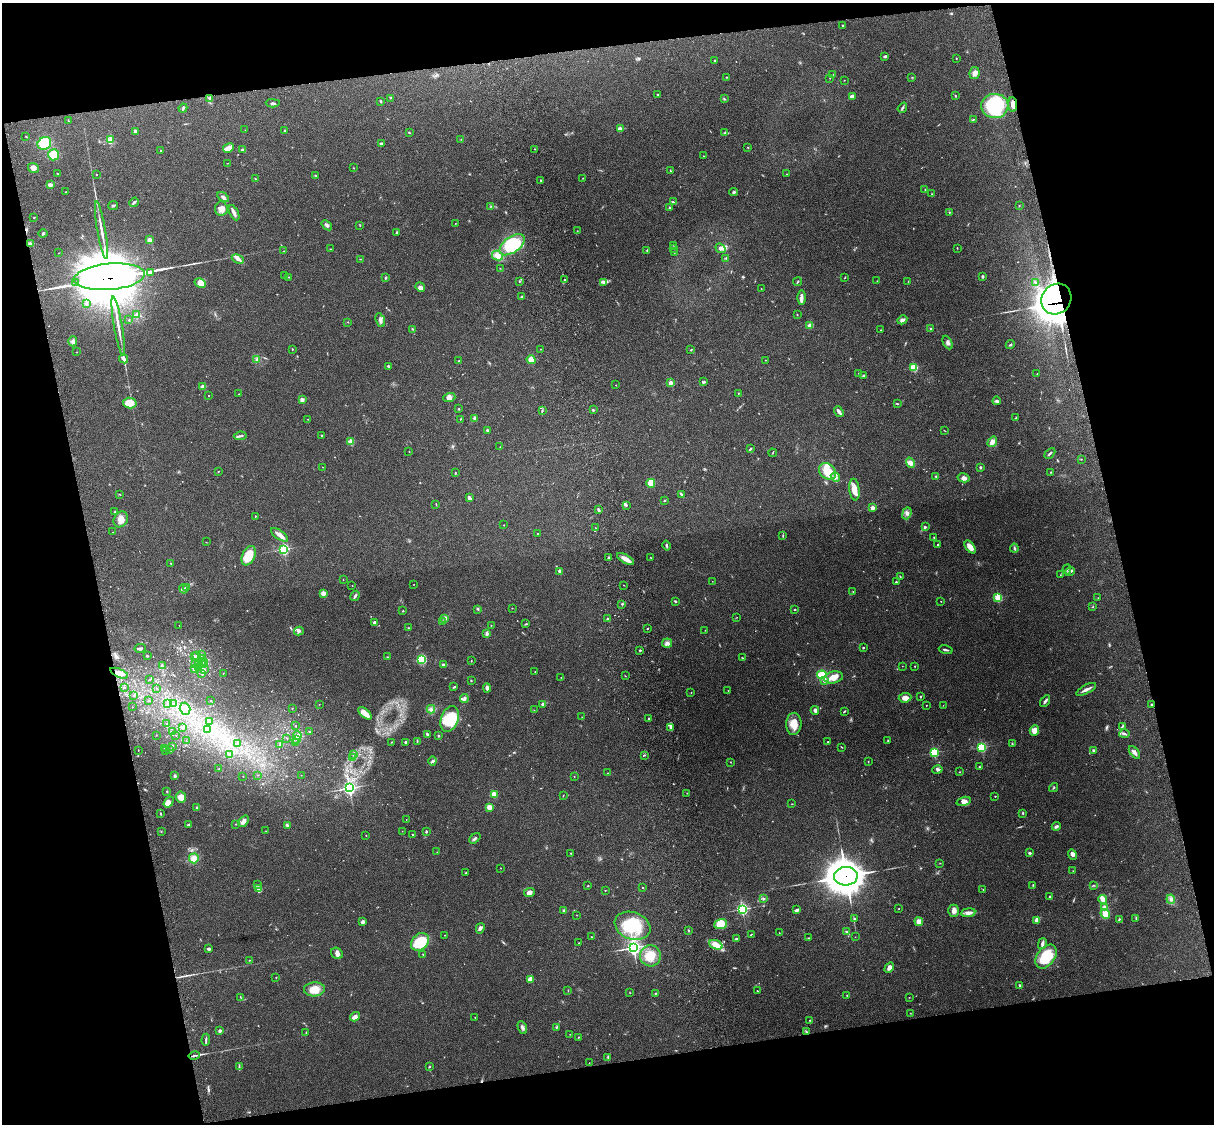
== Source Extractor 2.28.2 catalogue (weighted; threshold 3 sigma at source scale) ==
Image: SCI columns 120-4967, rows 165-4651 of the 5088 x 4928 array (HDU 1 of 3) = the unmasked area's bounding box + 8 px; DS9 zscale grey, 4 x 4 block average (1 PNG px = mean of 4 x 4 image px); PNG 1216 x 1126 px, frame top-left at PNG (2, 3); each listed source drawn as its Kron ellipse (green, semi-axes under 4 px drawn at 4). Shown black and unused: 25% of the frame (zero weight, under 3 of 4 exposures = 6% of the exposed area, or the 3 px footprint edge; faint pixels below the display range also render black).
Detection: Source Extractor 2.28.2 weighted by HDU 2 'WHT'. Background 0.216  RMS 0.0084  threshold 0.0376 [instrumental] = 3 sigma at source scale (4.5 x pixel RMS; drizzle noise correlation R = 1.50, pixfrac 1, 0.05/0.05 arcsec/px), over >= 5 px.
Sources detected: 650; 12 too faint to see at this stretch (4 x 4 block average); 11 inside a brighter object's white glare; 3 cosmic-ray / hot-pixel residue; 1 long thin detection or spike segment (spike, bleed or trail) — neither listed nor drawn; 21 coinciding with a brighter row at this scale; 21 inside a brighter listed object's ellipse — not listed separately; of the other 581, all 500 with FLUX_AUTO >= 1.34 (the completeness limit of this list) listed and drawn (81 fainter detections not listed), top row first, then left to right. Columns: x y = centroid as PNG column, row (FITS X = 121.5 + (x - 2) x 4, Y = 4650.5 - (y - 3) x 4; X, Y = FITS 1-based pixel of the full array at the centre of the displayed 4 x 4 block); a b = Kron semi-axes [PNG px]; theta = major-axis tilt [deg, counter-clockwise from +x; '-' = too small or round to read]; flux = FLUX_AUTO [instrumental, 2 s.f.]
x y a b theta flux
843 25 2 2 - 4.2
885 56 4 2 - 7.5
956 58 2 2 - 2.7
714 61 2 2 - 3.8
975 73 6 5 - 19
833 74 2 2 - 1.4
726 77 2 2 - 1.9
912 77 2 2 - 2.3
830 78 2 2 - 1.4
844 80 2 2 - 1.9
657 95 2 2 - 2.5
852 96 4 2 - 22
955 96 2 2 - 3.8
209 98 2 2 - 3.9
391 98 2 2 - 2.4
724 99 3 2 - 4.2
381 101 3 2 - 7.4
273 103 7 2 -3 8.3
1013 104 7 3 -85 24
995 106 13 12 - 320
183 108 4 2 - 8
902 108 5 2 - 8.1
973 119 3 2 - 4
68 120 2 2 - 2.6
620 129 2 2 - 94
245 130 2 2 - 2
135 131 2 2 - 27
285 131 3 2 - 5.2
409 133 3 2 - 3.2
724 133 4 2 - 5.3
26 136 2 2 - 2.1
461 139 2 2 - 2
110 140 3 3 - 9.8
44 143 7 6 - 110
381 143 4 2 - 5.6
748 147 2 2 - 2.6
228 148 6 4 29 30
535 149 2 2 - 2
161 150 2 2 - 3.7
243 150 3 2 - 14
54 155 6 5 - 80
703 156 2 2 - 1.6
227 163 2 2 - 1.6
33 168 5 5 - 20
353 168 2 2 - 2.7
670 171 3 2 - 3.2
57 174 4 2 - 3.1
96 174 2 2 - 3.5
787 174 2 2 - 2
315 175 3 2 - 2.8
582 178 2 2 - 1.6
255 179 3 2 - 2.4
541 181 3 2 - 4.1
50 185 4 3 - 20
925 189 2 2 - 1.7
65 192 2 2 - 2.7
734 192 4 3 - 6.9
931 194 2 2 - 1.7
223 197 6 3 -34 13
134 202 5 2 - 7.2
673 202 4 2 - 6.2
113 205 5 2 - 7.4
490 206 2 2 - 2
1019 206 2 2 - 2.6
669 208 2 2 - 3.5
221 209 7 6 - 30
949 212 2 2 - 2.6
234 213 8 3 -63 19
34 217 2 2 - 6.5
455 223 2 2 - 1.5
327 225 6 3 -39 10
360 226 2 2 - 1.6
101 230 29 2 -80 48
577 231 2 2 - 1.6
396 232 3 2 - 4
43 233 4 2 - 7.1
150 240 3 3 - 22
30 243 3 2 - 5.3
512 245 15 8 36 140
674 245 2 2 - 1.8
674 248 2 2 - 2.5
720 248 5 4 - 15
957 248 2 2 - 3.2
331 249 2 2 - 1.5
284 251 2 2 - 1.5
647 251 3 2 - 4.2
674 252 2 2 - 1.8
59 253 2 2 - 1.9
497 256 5 4 - 31
726 258 2 2 - 3.4
238 259 6 3 -23 17
360 259 3 2 - 1.5
500 268 3 2 - 1.6
151 273 2 2 - 17
285 276 2 2 - 1.6
982 276 2 2 - 9.3
109 277 35 13 5 38000
288 277 2 2 - 2.3
385 278 3 2 - 4.3
845 278 2 2 - 2.3
564 280 3 2 - 4.2
519 281 2 2 - 3.1
877 281 3 2 - 1.6
908 281 2 2 - 1.7
604 282 4 2 - 8.8
798 282 4 2 - 4.4
1035 282 3 2 - 5.1
75 283 2 2 - 12
200 283 6 4 -28 81
420 287 5 4 - 19
761 289 2 2 - 1.5
522 297 3 3 - 7.1
802 298 7 3 89 18
1056 299 16 14 51 2500
86 304 2 2 - 13
137 314 3 2 - 6.7
797 314 2 2 - 2.9
129 320 2 2 - 2
380 320 7 3 -69 14
902 320 5 3 - 18
348 322 2 2 - 1.7
118 326 30 2 -80 46
810 326 3 3 - 30
412 329 3 2 - 3.7
931 329 2 2 - 4.4
881 330 3 2 - 2.5
73 341 5 3 - 11
948 342 7 3 -63 13
1010 345 5 2 - 5.4
292 349 3 2 - 2.5
541 349 2 2 - 2.2
691 350 2 2 - 3.8
76 352 2 2 - 1.4
124 359 5 2 - 22
257 359 2 2 - 4.2
531 360 4 4 - 38
766 360 2 2 - 1.7
459 361 2 2 - 3
388 366 3 2 - 5.4
914 367 2 2 - 360
858 373 2 2 - 1.4
1037 373 2 2 - 1.4
863 375 2 2 - 5.7
704 382 3 2 - 4.7
671 383 2 2 - 82
616 385 2 2 - 3.2
203 386 4 3 - 17
738 393 2 2 - 1.8
239 394 2 2 - 2.1
209 395 2 2 - 4.4
449 398 6 4 18 21
302 400 2 2 - 71
997 401 4 3 - 11
130 403 7 5 -11 69
897 404 2 2 - 2.5
458 409 2 2 - 5
593 410 3 2 - 4.8
542 411 2 2 - 3.2
839 411 6 2 -52 20
474 418 4 3 - 7.6
1016 418 3 2 - 4.1
308 419 2 2 - 1.9
460 419 3 2 - 2.2
487 430 2 2 - 20
944 430 2 2 - 1.9
322 435 2 2 - 12
240 436 6 2 8 9.3
351 442 2 2 - 170
992 442 5 3 - 28
500 447 3 2 - 2.8
750 449 4 2 - 6.5
409 451 2 2 - 1.5
773 453 4 2 - 3
1050 453 6 2 44 7.9
1081 459 2 2 - 1.6
910 463 5 4 - 30
323 467 3 2 - 2.1
980 467 2 2 - 7.2
218 471 2 2 - 1.6
828 471 9 7 -41 90
1051 472 2 2 - 2.2
455 473 2 2 - 3.6
936 476 2 2 - 5.1
835 477 5 3 - 14
964 478 6 4 -11 18
651 483 4 3 - 90
854 489 11 5 -83 52
119 494 2 2 - 2.3
681 494 3 2 - 6
470 498 4 3 - 11
664 501 3 2 - 4.1
436 504 3 2 - 2.7
626 505 3 2 - 5.9
872 508 2 2 - 88
599 510 3 2 - 8
115 512 3 2 - 4.9
907 513 6 4 70 17
255 516 2 2 - 6.5
121 519 8 6 61 38
504 525 2 2 - 1.6
925 527 3 2 - 6.1
596 528 2 2 - 1.7
113 532 2 2 - 1.4
537 533 2 2 - 1.9
280 535 10 3 -35 30
783 535 2 2 - 2.8
934 537 2 2 - 2.9
206 542 2 2 - 1.4
938 544 2 2 - 7.1
666 546 5 2 - 10
970 547 7 4 -54 41
1014 548 4 2 - 6.4
284 549 2 2 - 740
249 556 10 6 66 100
609 558 3 2 - 5.3
651 558 3 2 - 2.2
625 559 9 3 -30 35
171 563 2 2 - 1.7
1067 569 5 2 - 5.5
560 571 2 2 - 73
1070 571 5 3 - 13
1060 575 2 2 - 1.6
900 576 2 2 - 2.7
343 580 2 2 - 1.6
712 581 2 2 - 1.3
896 582 2 2 - 13
414 584 2 2 - 1.4
624 585 2 2 - 2.1
352 586 2 2 - 1.6
186 588 3 3 - 5.7
183 589 5 3 - 10
853 592 2 2 - 2.8
323 593 2 2 - 140
355 596 5 2 - 9.4
998 597 2 2 - 330
1098 598 2 2 - 1.5
675 601 3 2 - 4.9
941 601 2 2 - 1.5
622 604 2 2 - 3.6
1093 606 3 2 - 2.9
512 608 2 2 - 1.5
795 609 2 2 - 5
478 610 2 2 - 2.6
403 611 2 2 - 3.9
737 617 2 2 - 1.5
445 618 3 3 - 16
608 619 2 2 - 2.9
442 622 2 2 - 3.8
374 623 2 2 - 49
526 624 3 2 - 4.6
179 625 2 2 - 2.2
491 625 2 2 - 2
409 628 2 2 - 2.3
647 628 2 2 - 2.5
705 630 2 2 - 1.4
299 631 5 2 - 9
487 634 3 2 - 17
667 643 5 4 - 19
140 648 5 2 - 8.9
863 648 2 2 - 12
640 650 2 2 - 12
946 650 7 2 -13 9.2
196 655 2 2 - 2.8
202 655 2 2 - 2.7
147 656 2 2 - 4.6
195 657 3 2 - 4.9
388 657 2 2 - 3.3
201 658 2 2 - 5.4
742 658 3 2 - 3.3
422 659 4 4 - 120
203 661 2 2 - 2.4
471 661 3 2 - 3
196 664 2 2 - 1.6
198 664 2 2 - 2.5
201 664 2 2 - 5.4
204 664 2 2 - 2.5
444 665 4 3 - 13
162 666 2 2 - 3.3
902 666 2 2 - 1.4
915 666 2 2 - 2.2
198 667 3 2 - 3.3
194 669 4 3 - 13
205 670 2 2 - 3.1
535 672 2 2 - 2.2
119 673 9 3 -23 44
223 673 2 2 - 2.4
201 674 2 2 - 4.5
822 675 5 4 - 100
625 676 2 2 - 1.9
561 677 2 2 - 1.6
834 677 9 6 13 56
150 679 2 2 - 1.7
824 680 3 3 - 14
471 681 2 2 - 2.3
124 687 2 2 - 3.1
454 687 4 2 - 5.2
157 688 2 2 - 1.4
487 688 4 3 - 17
1086 689 11 2 27 22
728 691 2 2 - 1.4
691 692 2 2 - 2.4
134 695 2 2 - 3.9
920 697 2 2 - 3.5
464 698 4 3 - 12
905 698 6 4 6 28
149 701 2 2 - 2.5
210 701 2 2 - 1.5
1045 701 6 2 57 13
167 703 2 2 - 1.7
173 704 4 2 - 8.4
319 704 2 2 - 1.5
543 704 2 2 - 40
926 705 2 2 - 1.7
943 705 2 2 - 1.6
1152 705 2 2 - 6.2
132 707 2 2 - 2.6
292 708 2 2 - 2.1
185 709 6 5 - 51
431 709 4 2 - 7.6
534 710 2 2 - 1.5
815 710 4 3 - 13
844 711 4 2 - 3.8
365 713 8 3 -40 41
582 717 2 2 - 1.4
648 718 2 2 - 7.9
450 719 13 8 70 150
210 721 2 2 - 2.4
167 724 2 2 - 2.3
794 724 11 7 87 68
296 726 2 2 - 5
1122 726 3 2 - 4.9
182 728 2 2 - 19
671 728 4 2 - 17
208 730 3 2 - 6.2
1034 730 5 4 - 45
309 731 2 2 - 2.4
172 732 2 2 - 2.4
427 734 3 2 - 4.6
1124 734 5 3 - 10
156 735 2 2 - 1.6
176 735 2 2 - 1.8
297 735 4 3 - 21
438 736 2 2 - 19
287 738 2 2 - 3.3
296 739 3 2 - 6
186 741 2 2 - 1.6
417 741 3 2 - 2.5
888 741 3 2 - 3.5
391 742 2 2 - 2.4
406 742 3 3 - 9.4
828 742 2 2 - 3.2
296 743 2 2 - 2.4
237 744 2 2 - 3.4
279 744 2 2 - 2.4
1012 744 3 2 - 3
172 746 2 2 - 2.1
841 747 3 2 - 2.8
982 747 2 2 - 610
164 748 2 2 - 2.1
170 749 2 2 - 4.1
138 750 2 2 - 3.8
165 750 2 2 - 1.8
1094 750 3 2 - 9.1
934 752 2 2 - 500
1134 752 7 3 -50 21
230 755 3 2 - 8.9
353 755 2 2 - 1.8
644 755 3 2 - 4.4
352 757 2 2 - 2
432 761 4 3 - 8
730 762 3 2 - 1.7
868 762 2 2 - 2
979 767 2 2 - 2.6
219 769 2 2 - 1.6
937 770 5 3 - 11
959 772 2 2 - 2.8
607 773 2 2 - 2.2
258 775 2 2 - 1.4
301 775 2 2 - 1.6
175 776 3 2 - 11
243 776 2 2 - 2.7
574 776 2 2 - 1.7
349 788 3 3 - 1300
1054 788 5 2 - 4.3
167 791 2 2 - 3
687 793 2 2 - 1.4
494 794 2 2 - 210
563 796 2 2 - 1.8
995 796 2 2 - 3.8
181 797 5 5 - 47
964 801 7 4 16 27
169 802 6 4 55 37
792 804 2 2 - 1.8
197 807 2 2 - 4.2
489 807 4 3 - 29
1023 813 2 2 - 4.8
161 814 2 2 - 4.1
406 819 2 2 - 1.3
244 821 6 3 51 24
236 824 2 2 - 2.1
189 825 4 3 - 7.9
287 825 4 3 - 7.8
1056 826 4 2 - 16
161 831 2 2 - 2.9
266 831 2 2 - 1.5
402 831 2 2 - 1.7
426 831 2 2 - 5.4
412 834 2 2 - 5.3
366 835 2 2 - 2
475 838 6 2 42 11
437 852 2 2 - 2.3
571 853 2 2 - 2.4
1030 853 3 3 - 7.9
1072 854 5 3 - 18
194 858 5 5 - 48
940 863 2 2 - 1.5
501 868 2 2 - 2
1073 871 2 2 - 2.1
466 873 2 2 - 3
846 876 12 9 2 11000
258 885 3 2 - 3.4
1033 885 2 2 - 3
1093 885 2 2 - 1.8
588 886 2 2 - 3.1
642 887 2 2 - 4.7
259 888 3 3 - 26
983 889 2 2 - 1.8
605 890 2 2 - 1.8
529 892 5 4 - 21
1049 897 3 2 - 4.2
763 898 3 2 - 5.3
1103 899 4 2 - 59
1171 899 4 3 - 12
1105 907 3 3 - 42
742 909 2 2 - 870
899 909 2 2 - 2.4
797 910 4 3 - 9.3
564 911 2 2 - 42
954 911 6 5 - 21
968 913 7 4 8 20
1105 914 5 4 - 45
577 915 2 2 - 2
1136 918 3 2 - 2.9
855 919 3 2 - 3.6
1119 919 3 2 - 4
1037 920 3 2 - 35
363 922 2 2 - 65
919 922 4 4 - 40
721 924 6 5 - 83
633 926 18 13 -21 200
480 928 5 3 - 13
689 930 2 2 - 1.8
847 932 4 2 - 4.2
779 933 2 2 - 1.6
751 934 3 2 - 3.2
444 935 2 2 - 1.5
591 937 2 2 - 2.2
855 937 2 2 - 1.3
809 938 2 2 - 2.1
736 939 3 2 - 5.5
420 942 10 8 41 180
579 943 2 2 - 1.8
1042 943 5 2 - 15
716 945 7 4 -22 59
633 948 3 3 - 1400
209 949 3 2 - 9.6
337 953 6 5 - 20
423 955 2 2 - 3.2
650 956 10 10 - 87
1046 957 13 8 53 200
249 960 2 2 - 1.8
889 968 5 4 - 20
276 977 2 2 - 2.3
530 979 3 3 - 41
1020 986 4 2 - 7.8
314 989 10 7 3 74
568 990 2 2 - 1.8
757 991 2 2 - 2.4
630 993 2 2 - 1.8
655 993 2 2 - 3.6
847 995 2 2 - 2
240 997 2 2 - 1.8
909 997 2 2 - 1.7
910 1013 2 2 - 1.8
355 1017 5 4 - 18
475 1017 2 2 - 1.5
810 1020 2 2 - 1.9
556 1027 3 2 - 3.3
522 1028 7 3 -68 11
220 1031 2 2 - 39
806 1031 4 2 - 5.5
306 1033 3 2 - 2.8
570 1034 2 2 - 1.3
578 1037 2 2 - 3.2
206 1040 6 2 87 7.7
194 1056 6 2 12 10
608 1058 3 2 - 4.2
589 1063 2 2 - 1.4
429 1066 2 2 - 4.7
239 1067 3 2 - 4.5
Overlapping masked pixels (flux is a lower limit): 8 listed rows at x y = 1013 104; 151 273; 109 277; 75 283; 1056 299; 119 673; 1152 705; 846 876
Diffuse or blended objects may show on this block-average render without a row.